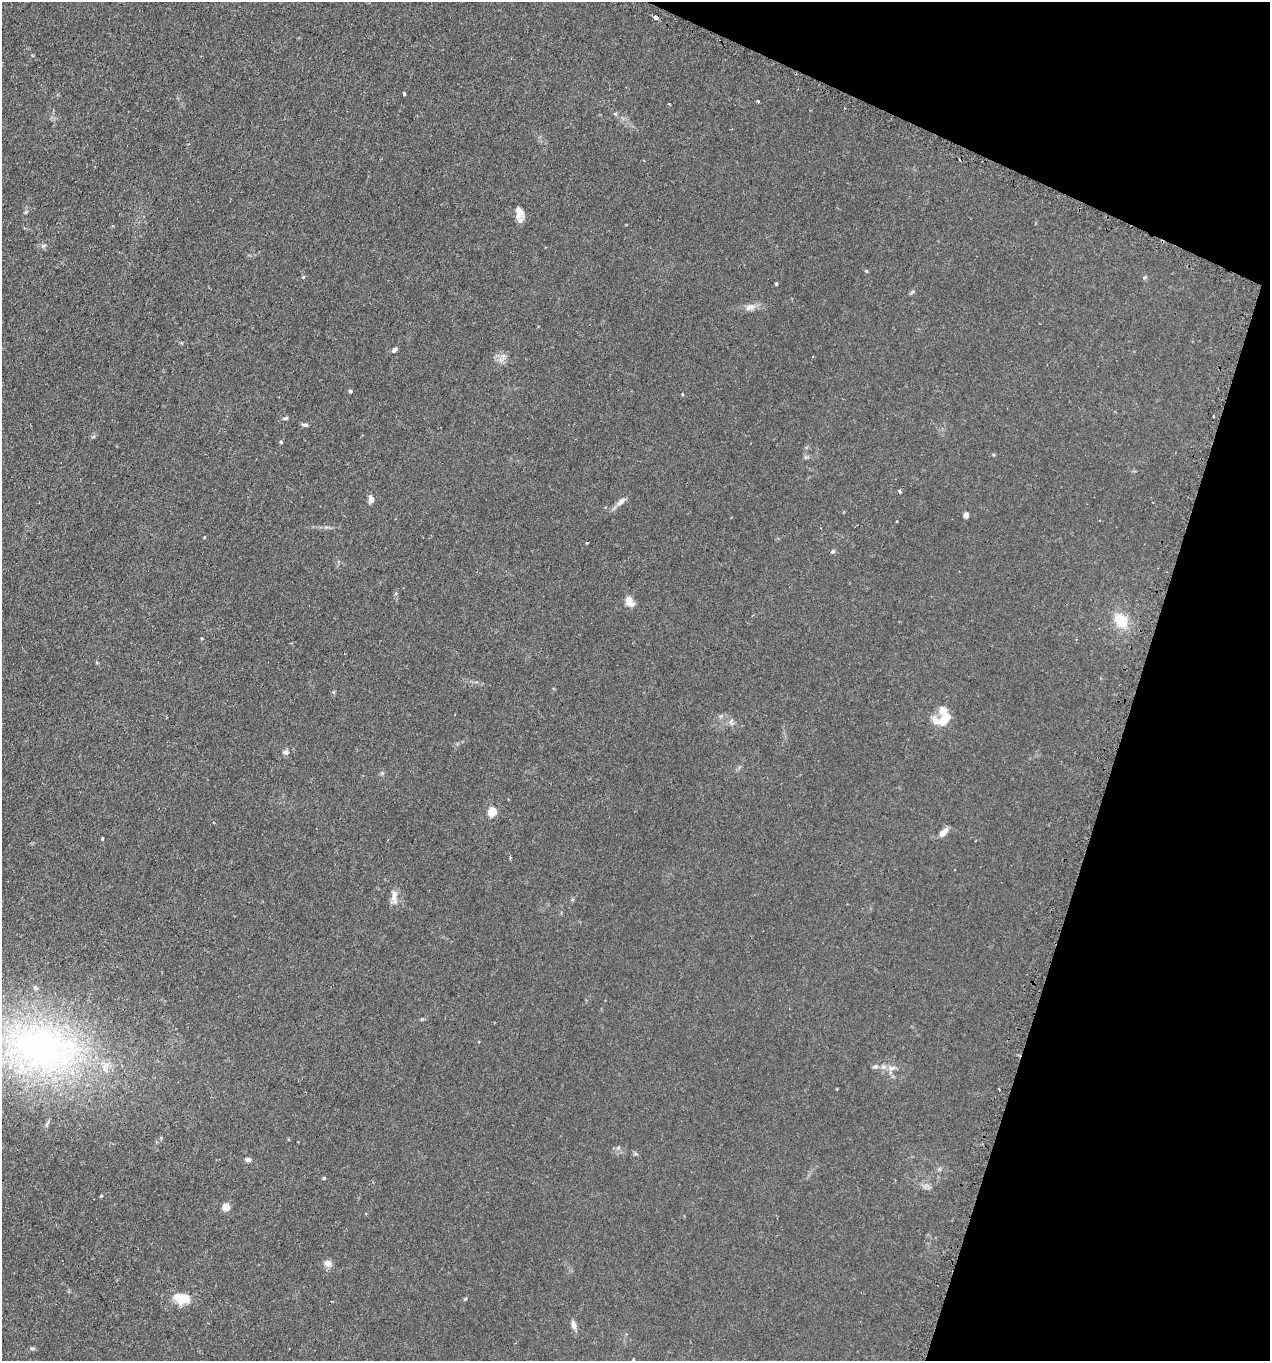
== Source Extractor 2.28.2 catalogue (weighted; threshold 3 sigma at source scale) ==
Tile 8 of 4 x 4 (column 4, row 2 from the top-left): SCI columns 4020-5287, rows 2938-4296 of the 5665 x 5686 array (HDU 1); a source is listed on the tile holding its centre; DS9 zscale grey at full resolution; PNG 1272 x 1363 px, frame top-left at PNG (2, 2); no overlay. Shown black and unused: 16% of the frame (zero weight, under 2 of 3 exposures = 3% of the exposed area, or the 3 px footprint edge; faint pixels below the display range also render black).
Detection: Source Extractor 2.28.2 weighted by HDU 2 'WHT'; one run over the whole footprint, this tile lists its part. Background 0.0365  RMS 0.0053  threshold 0.0241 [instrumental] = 3 sigma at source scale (4.5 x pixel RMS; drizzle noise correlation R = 1.50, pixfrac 1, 0.05/0.05 arcsec/px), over >= 5 px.
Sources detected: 60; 1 cosmic-ray / hot-pixel residue — not listed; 5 inside a brighter listed object's ellipse — not listed separately; the other 54 listed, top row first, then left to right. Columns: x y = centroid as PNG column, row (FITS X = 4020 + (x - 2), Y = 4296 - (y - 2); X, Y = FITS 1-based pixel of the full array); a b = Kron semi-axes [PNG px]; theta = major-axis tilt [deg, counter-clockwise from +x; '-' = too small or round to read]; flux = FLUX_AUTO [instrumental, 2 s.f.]
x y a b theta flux
656 17 4 3 - 5
404 93 3 3 - 2.1
758 101 3 3 - 0.9
615 114 6 4 -19 0.66
519 214 19 8 -79 4.6
43 246 6 5 - 0.97
866 271 5 4 - 0.54
303 277 5 4 - 0.58
1145 277 6 3 19 0.61
776 284 4 3 - 0.56
912 292 8 4 54 0.82
750 307 15 9 19 3.2
394 350 7 5 36 1.4
501 360 12 5 23 2.1
350 391 5 5 - 0.63
682 394 4 3 - 0.39
286 418 7 4 16 0.85
305 425 8 5 1 1.1
93 437 6 4 19 0.72
281 442 4 4 - 0.63
900 491 4 3 - 5.8
371 499 8 6 -85 3.1
621 502 14 7 40 2.8
966 515 6 5 - 1.9
587 543 4 2 - 0.35
833 551 6 5 - 1
396 593 6 4 72 0.67
629 601 12 8 -56 5.1
1121 621 20 14 -54 12
946 717 12 10 5 5.4
731 721 10 6 76 1.5
286 752 8 7 - 1.4
382 773 5 5 - 0.72
492 811 5 5 - 23
943 832 12 6 47 3.6
102 838 3 3 - 0.51
394 895 19 8 82 3.9
41 1048 116 70 -9 210
875 1066 8 6 10 1.4
892 1068 12 7 12 3.1
999 1090 3 2 - 0.95
161 1138 5 4 - 0.55
618 1148 6 5 - 0.99
635 1154 8 4 -8 0.77
248 1160 6 5 - 1.6
324 1178 4 4 - 0.59
101 1196 4 3 - 0.48
226 1207 5 4 - 12
328 1263 9 9 - 2.9
184 1299 18 12 19 8.3
465 1299 6 3 19 0.54
574 1325 12 6 -76 2.5
32 1348 8 4 7 0.84
633 1360 3 3 - 0.55
Isophote crosses this tile's border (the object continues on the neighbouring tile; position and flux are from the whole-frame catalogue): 1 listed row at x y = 633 1360